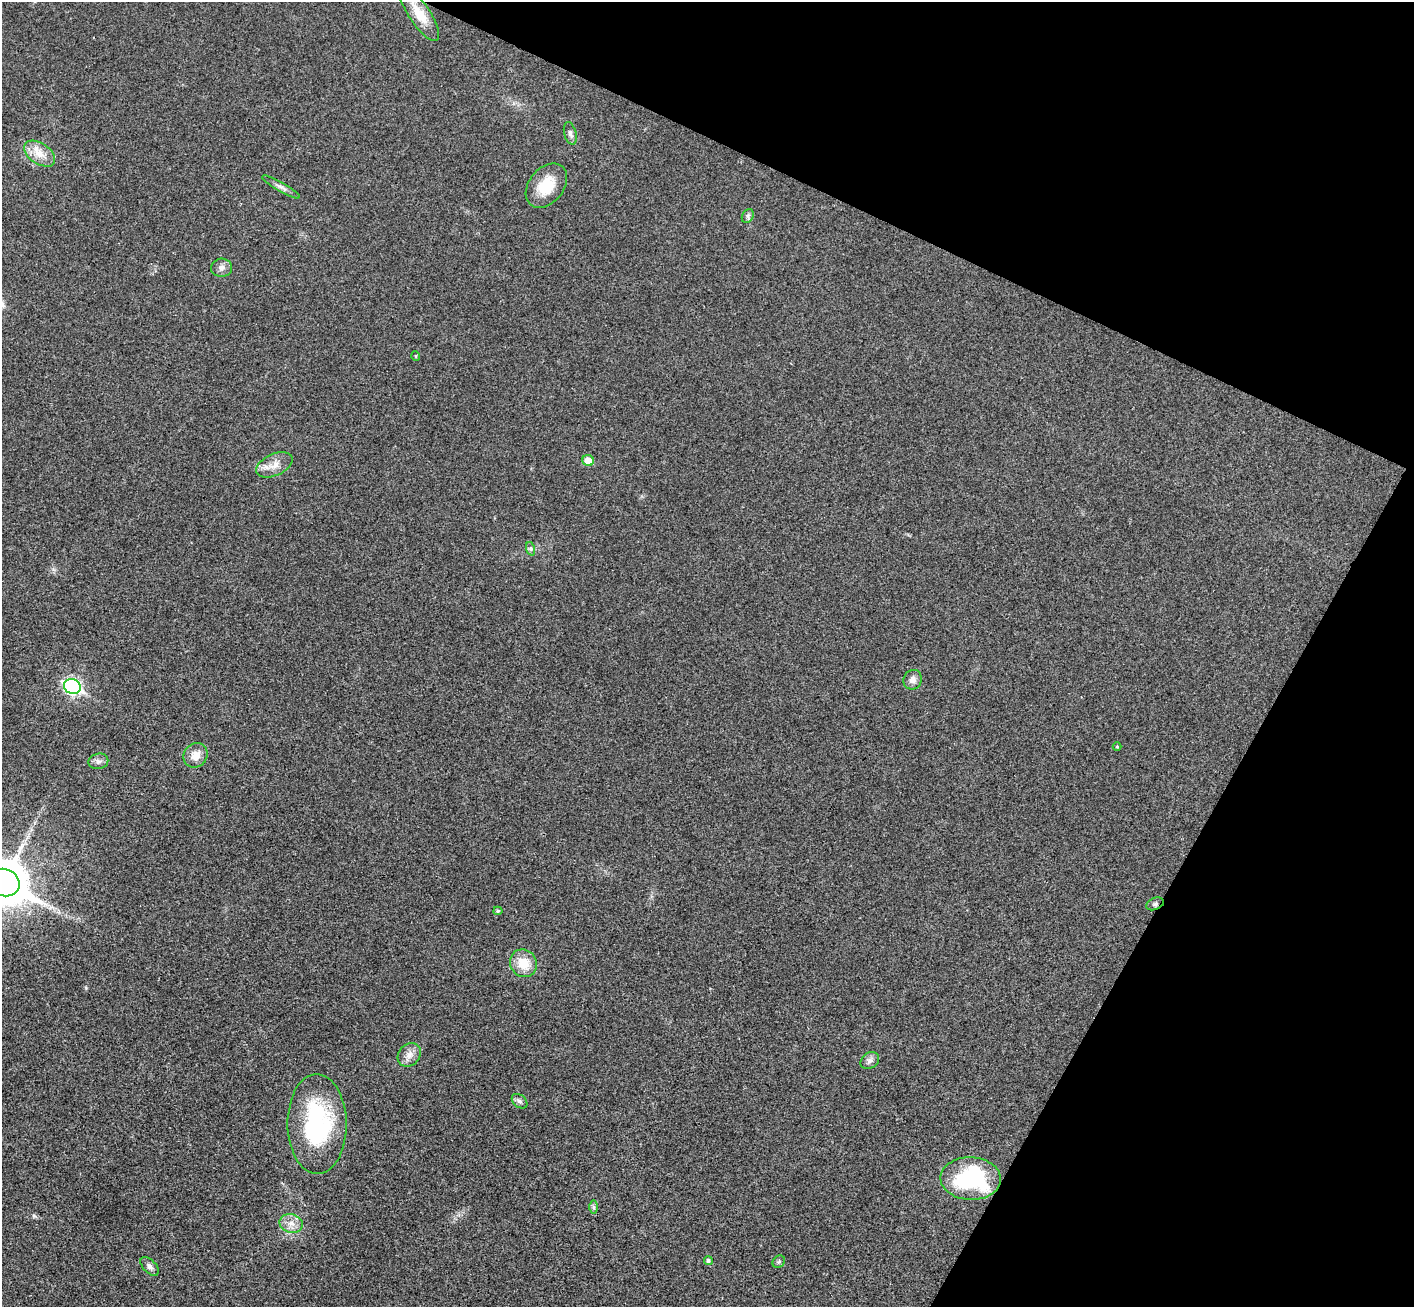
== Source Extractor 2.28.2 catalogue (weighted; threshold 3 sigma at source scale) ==
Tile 8 of 4 x 4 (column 4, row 2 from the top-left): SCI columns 4272-5683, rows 2942-4246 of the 5714 x 5748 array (HDU 1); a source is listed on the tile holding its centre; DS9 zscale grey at full resolution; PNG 1416 x 1309 px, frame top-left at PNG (2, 2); each listed source drawn as its Kron ellipse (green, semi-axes under 4 px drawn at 4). Shown black and unused: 24% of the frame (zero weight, under 3 of 4 exposures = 6% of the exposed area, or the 3 px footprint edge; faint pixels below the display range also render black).
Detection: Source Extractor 2.28.2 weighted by HDU 2 'WHT'; one run over the whole footprint, this tile lists its part. Background 0.0363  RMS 0.0067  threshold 0.03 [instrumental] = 3 sigma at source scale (4.5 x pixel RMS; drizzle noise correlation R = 1.50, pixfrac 1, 0.05/0.05 arcsec/px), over >= 5 px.
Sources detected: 30; all 30 listed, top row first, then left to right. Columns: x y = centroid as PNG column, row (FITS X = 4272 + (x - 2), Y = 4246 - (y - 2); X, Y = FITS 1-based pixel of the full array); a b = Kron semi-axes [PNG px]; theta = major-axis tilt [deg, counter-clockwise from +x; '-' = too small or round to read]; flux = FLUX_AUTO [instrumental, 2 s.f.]
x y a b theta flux
419 13 32 10 -57 15
570 133 11 6 -75 2.2
39 154 17 10 -34 9
546 186 25 17 50 19
281 187 21 4 -30 3.1
748 216 7 5 61 1.5
222 268 10 9 - 3.2
416 356 5 3 - 0.54
588 460 6 5 - 9.2
274 465 19 11 25 7.3
531 549 7 4 -71 1.4
913 680 10 9 - 3.8
72 686 8 7 - 170
1117 747 4 4 - 0.65
195 755 13 11 48 7
98 761 10 7 12 2.8
4 882 16 13 -24 2300
1155 904 9 6 23 1.8
498 911 4 4 - 1
523 963 14 13 - 13
409 1055 13 10 48 5
870 1060 10 7 37 2.7
520 1101 9 6 -41 1.9
317 1124 50 29 -89 82
971 1178 30 21 -2 72
594 1207 6 4 -90 1.2
291 1224 12 9 -15 5.4
708 1260 4 4 - 1.6
779 1262 7 5 44 1.1
150 1266 11 6 -46 2.6
Overlapping masked pixels (flux is a lower limit): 2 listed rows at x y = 419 13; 1155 904
Isophote crosses this tile's border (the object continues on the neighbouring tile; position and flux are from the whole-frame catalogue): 2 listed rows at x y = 419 13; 4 882
Unlisted compact peaks at least as high as the median listed source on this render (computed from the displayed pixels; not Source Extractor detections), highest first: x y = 34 1216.